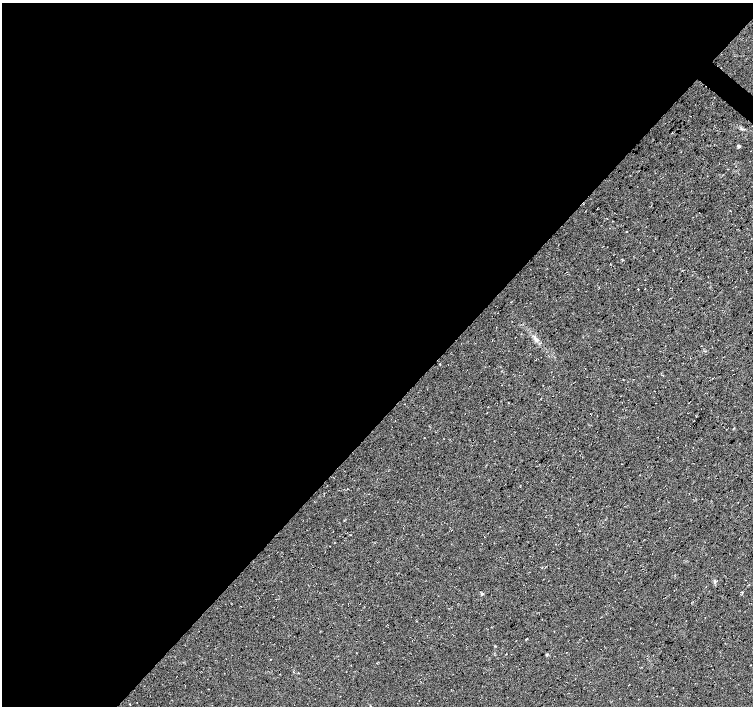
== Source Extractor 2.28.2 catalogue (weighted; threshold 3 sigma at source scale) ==
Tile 5 of 4 x 4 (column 1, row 2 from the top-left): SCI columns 6-1507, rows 3049-4455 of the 6017 x 6031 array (HDU 1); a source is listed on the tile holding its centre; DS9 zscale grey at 2 x 2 block average (1 PNG px = mean of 2 x 2 image px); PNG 755 x 708 px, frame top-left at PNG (2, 3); no overlay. Shown black and unused: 59% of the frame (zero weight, under 3 of 4 exposures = <1% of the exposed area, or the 3 px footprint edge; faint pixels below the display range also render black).
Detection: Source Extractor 2.28.2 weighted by HDU 2 'WHT'; one run over the whole footprint, this tile lists its part. Background 0.0111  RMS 0.0071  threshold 0.0321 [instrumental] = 3 sigma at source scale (4.5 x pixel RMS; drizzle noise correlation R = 1.50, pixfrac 1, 0.0396/0.0396 arcsec/px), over >= 5 px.
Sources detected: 6; all 6 listed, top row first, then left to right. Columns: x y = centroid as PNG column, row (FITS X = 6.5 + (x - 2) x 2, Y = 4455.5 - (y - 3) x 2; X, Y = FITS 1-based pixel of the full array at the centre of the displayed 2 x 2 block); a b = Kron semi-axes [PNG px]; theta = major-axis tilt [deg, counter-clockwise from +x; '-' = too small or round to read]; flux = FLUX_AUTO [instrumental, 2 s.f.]
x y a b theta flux
741 129 4 3 - 2.1
738 146 4 3 - 2.5
626 232 2 2 - 5.5
536 339 9 5 -53 6.6
492 341 2 2 - 0.54
482 594 4 4 - 2